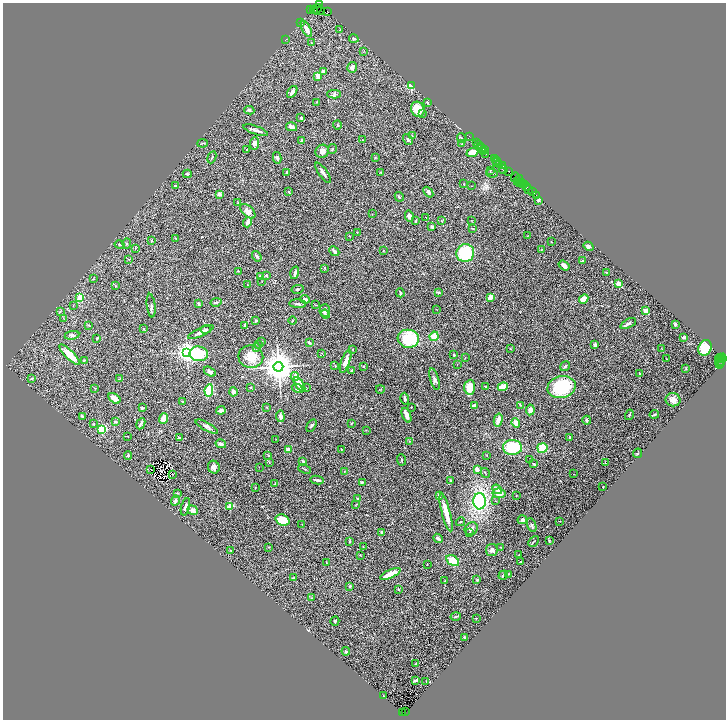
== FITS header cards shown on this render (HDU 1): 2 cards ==
NAXIS1  =                 1447
NAXIS2  =                 1435

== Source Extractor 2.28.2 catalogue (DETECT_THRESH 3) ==
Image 1447 x 1435 px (HDU 1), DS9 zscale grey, zoomed out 1/2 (1 PNG px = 2 x 2 image px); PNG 728 x 722 px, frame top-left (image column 2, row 1434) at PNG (3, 3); each listed source drawn as its Kron ellipse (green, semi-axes under 4 px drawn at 4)
Background 3.99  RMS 0.082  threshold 0.247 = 3 sigma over >= 5 px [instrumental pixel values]
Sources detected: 376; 50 cannot appear on this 1/2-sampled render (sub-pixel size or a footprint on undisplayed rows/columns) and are neither listed nor drawn; the other 326 listed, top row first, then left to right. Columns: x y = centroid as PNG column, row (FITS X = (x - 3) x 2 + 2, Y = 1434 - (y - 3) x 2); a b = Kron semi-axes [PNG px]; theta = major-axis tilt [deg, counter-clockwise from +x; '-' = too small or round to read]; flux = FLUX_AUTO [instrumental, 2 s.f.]
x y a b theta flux
319 5 3 2 - 300
317 9 5 2 - 1900
311 10 3 2 - 560
313 10 3 2 - 1100
319 11 6 3 4 1700
327 11 3 1 - 320
300 22 2 2 - 10
306 29 9 4 -61 110
340 30 2 2 - 8.8
286 39 2 1 - 4.1
354 39 5 3 - 17
311 43 3 2 - 6.1
363 52 3 2 - 8.9
352 67 5 4 - 56
323 71 4 3 - 39
318 76 4 3 - 130
411 86 2 2 - 1600
292 92 6 3 55 53
334 94 7 3 1 27
316 102 2 1 - 13
427 103 4 3 - 15
418 109 8 6 -66 330
249 110 5 4 - 33
422 114 2 2 - 21
301 118 4 3 - 20
337 125 4 3 - 14
292 127 5 3 - 75
255 130 13 3 -19 48
412 136 2 2 - 7.2
469 136 2 1 - 140
462 138 5 3 - 18
302 140 4 3 - 19
362 140 2 1 - 8.2
408 140 6 4 -56 26
203 143 5 2 - 12
254 143 6 4 85 56
462 143 4 3 - 14
476 143 2 1 - 180
478 144 3 2 - 290
480 146 2 1 - 290
482 148 2 1 - 220
332 149 5 2 - 12
247 150 3 2 - 15
484 150 4 1 - 410
322 151 7 6 - 69
483 151 2 1 - 77
472 152 6 4 22 160
486 154 2 1 - 530
212 157 6 2 68 14
277 158 6 3 -79 28
375 158 3 2 - 7.5
494 159 2 1 - 160
496 160 2 1 - 400
497 163 5 3 - 1300
500 164 3 1 - 1200
503 166 2 2 - 590
503 169 4 3 - 2800
490 170 4 2 - 9.8
287 172 2 2 - 14
381 172 4 2 - 10
508 172 3 3 - 2100
323 173 12 3 -54 52
492 173 6 3 -5 21
187 174 4 2 - 20
515 177 5 2 - 410
518 180 5 1 - 520
520 183 3 2 - 680
522 183 2 1 - 580
464 184 2 2 - 9.6
522 184 3 1 - 610
175 185 3 2 - 9
525 185 2 1 - 570
471 186 2 2 - 6.5
527 187 2 1 - 470
528 189 4 1 - 310
289 192 3 2 - 14
428 192 6 3 -49 41
532 192 2 1 - 200
219 194 4 3 - 34
536 195 2 1 - 160
399 197 5 2 - 21
539 200 2 2 - 130
238 202 4 1 - 7.2
248 211 9 5 -42 72
372 214 2 2 - 5
409 216 5 3 - 50
426 217 2 1 - 4.5
442 220 2 2 - 4.7
471 220 2 2 - 4.9
416 221 3 2 - 13
247 222 5 3 - 45
432 227 3 3 - 52
473 229 2 1 - 7.7
357 232 2 2 - 7.5
349 236 2 2 - 9.5
527 236 2 1 - 4.7
175 238 3 2 - 9.2
151 241 3 2 - 8.9
551 242 2 2 - 11
127 244 5 3 - 15
120 245 5 3 - 20
589 246 5 4 - 29
135 248 3 2 - 10
542 249 2 1 - 4.4
334 251 5 3 - 41
383 251 2 2 - 8.1
465 253 9 9 - 750
257 256 5 3 - 27
129 259 4 2 - 8.7
582 261 3 2 - 16
564 265 6 3 -35 83
325 268 4 2 - 8.5
238 271 2 1 - 14
606 272 4 2 - 12
295 273 6 3 75 60
266 275 3 2 - 21
261 276 4 3 - 41
94 279 3 3 - 8.6
262 281 3 2 - 5.3
247 284 2 1 - 4.4
619 284 2 2 - 360
115 286 2 2 - 7.9
298 289 6 2 14 18
438 292 4 2 - 19
400 293 4 2 - 21
490 297 4 3 - 120
80 298 4 4 - 130
305 299 5 3 - 34
584 299 5 3 - 140
216 302 5 2 - 24
198 304 4 3 - 24
298 304 8 3 -4 31
316 305 3 2 - 7.8
73 306 2 1 - 5.3
151 306 12 3 -84 38
325 310 6 5 - 46
437 310 2 1 - 4.7
60 311 4 2 - 8.9
646 311 2 2 - 330
325 314 5 3 - 21
63 318 3 2 - 7.7
293 320 4 3 - 12
256 321 2 2 - 41
628 323 8 3 27 46
675 324 3 3 - 24
89 325 4 2 - 7.1
245 325 3 2 - 26
144 329 3 2 - 9.9
206 329 5 3 - 24
201 332 14 4 25 80
72 335 7 4 10 42
434 336 5 4 - 230
684 337 4 3 - 25
97 338 4 2 - 15
408 339 11 9 -7 730
261 341 3 2 - 8
309 342 4 3 - 32
258 344 4 3 - 14
595 345 3 3 - 45
257 348 3 2 - 9.9
661 348 2 1 - 8.7
705 348 8 6 64 430
353 349 3 2 - 8.1
510 349 3 2 - 7.4
187 352 4 4 - 9700
322 353 3 2 - 6
199 354 9 7 -8 520
70 355 14 4 -44 300
454 355 3 3 - 18
251 357 12 11 - 240
465 358 3 2 - 6.3
720 358 3 2 - 750
666 359 2 1 - 6.5
723 359 3 2 - 800
84 360 4 3 - 14
718 360 2 1 - 230
721 360 7 2 66 1200
346 361 12 4 70 130
720 362 7 2 80 2400
722 363 3 2 - 1400
457 364 2 1 - 6.8
335 366 3 2 - 6.6
363 366 3 3 - 12
565 366 5 3 - 25
278 367 5 4 - 34000
686 369 4 2 - 7.1
351 371 4 3 - 21
210 372 6 3 -34 46
639 373 3 2 - 17
295 376 4 4 - 84
32 378 2 2 - 53
119 379 4 2 - 7.9
435 379 11 4 -73 47
299 384 8 4 -57 180
485 386 2 2 - 11
250 387 3 2 - 9.6
470 387 7 5 86 230
503 387 5 3 - 270
561 387 14 11 14 920
95 388 3 2 - 6.6
297 388 6 3 -30 34
306 388 3 2 - 8.9
380 389 4 1 - 7.2
209 390 6 4 81 630
233 392 4 3 - 59
114 398 6 4 -33 63
405 399 6 3 -76 32
673 400 7 6 - 91
182 402 4 2 - 13
474 405 4 2 - 35
520 405 3 2 - 6.7
411 407 2 1 - 8.8
142 408 2 2 - 75
267 408 3 2 - 11
221 410 4 3 - 78
530 410 5 3 - 97
654 414 5 2 - 23
406 415 8 3 -68 100
629 415 5 2 - 17
82 416 4 3 - 34
280 416 6 4 -83 78
163 419 5 4 - 160
498 420 6 3 76 120
587 420 4 3 - 31
115 422 3 3 - 29
351 423 2 2 - 9
516 423 5 4 - 110
94 424 3 2 - 13
141 424 6 2 65 41
311 425 7 3 59 26
207 427 12 4 -29 53
102 429 3 3 - 1400
366 430 3 2 - 6.2
128 436 3 2 - 5.2
179 437 4 2 - 13
569 438 3 3 - 11
276 439 2 1 - 4.7
409 441 3 2 - 8
221 444 5 3 - 45
512 447 9 7 -2 670
542 448 5 5 - 290
341 449 3 2 - 6.3
288 450 4 4 - 69
638 453 5 2 - 9.3
487 455 2 1 - 6.5
128 456 4 3 - 18
268 456 4 3 - 13
530 459 2 1 - 4.1
401 460 6 2 -84 19
303 461 3 2 - 20
269 463 3 3 - 9.3
605 463 3 2 - 9.8
534 464 3 2 - 23
214 467 6 5 - 48
259 467 2 2 - 5.6
305 469 6 1 -21 11
151 470 2 1 - 21
477 470 4 3 - 56
344 472 2 1 - 4.8
485 473 5 2 - 8.9
172 474 3 1 - 2.3
574 474 2 1 - 4.4
317 480 7 2 -9 35
450 480 3 2 - 10
362 482 4 3 - 23
275 484 2 2 - 7.3
255 487 2 1 - 5.1
603 487 2 2 - 25
497 489 5 3 - 90
177 493 3 2 - 12
499 493 6 4 -9 140
439 495 3 2 - 13
516 495 3 2 - 7.7
358 499 3 2 - 11
175 500 5 4 - 34
480 501 8 6 -89 1600
496 501 2 2 - 7.9
356 505 4 2 - 8.5
230 506 2 2 - 430
185 507 9 3 75 42
193 510 5 4 - 71
446 513 19 3 -75 240
282 520 7 5 -20 320
522 520 5 4 - 46
560 521 2 1 - 9.7
460 522 4 2 - 9.8
302 524 2 1 - 3.5
532 525 7 4 -68 31
471 529 7 6 - 49
382 532 3 3 - 42
470 533 4 2 - 9.4
438 538 5 3 - 47
549 540 3 2 - 11
349 541 4 2 - 9.6
534 541 6 1 46 13
269 547 3 2 - 7.1
363 547 2 2 - 4.9
500 547 2 2 - 6.5
231 550 3 2 - 7.1
492 550 6 6 - 41
360 555 2 2 - 7.1
519 555 2 1 - 7.6
453 561 7 4 -32 290
521 561 3 2 - 7.4
326 562 3 2 - 8.4
427 564 2 2 - 6
390 574 11 3 25 270
508 574 2 2 - 8.7
503 575 5 2 - 22
294 578 3 2 - 32
477 580 3 3 - 17
445 581 3 2 - 6
350 586 4 2 - 9.9
398 589 3 3 - 13
311 598 3 2 - 9
456 616 5 3 - 20
476 618 2 1 - 6.9
335 621 4 3 - 20
465 637 3 2 - 18
346 651 4 3 - 15
416 664 3 3 - 9.9
416 680 3 2 - 33
426 681 3 1 - 4.7
384 696 3 2 - 6.8
402 712 2 2 - 1600
405 712 3 1 - 1200
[50 sub-pixel or undisplayed-footprint detections neither listed nor drawn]